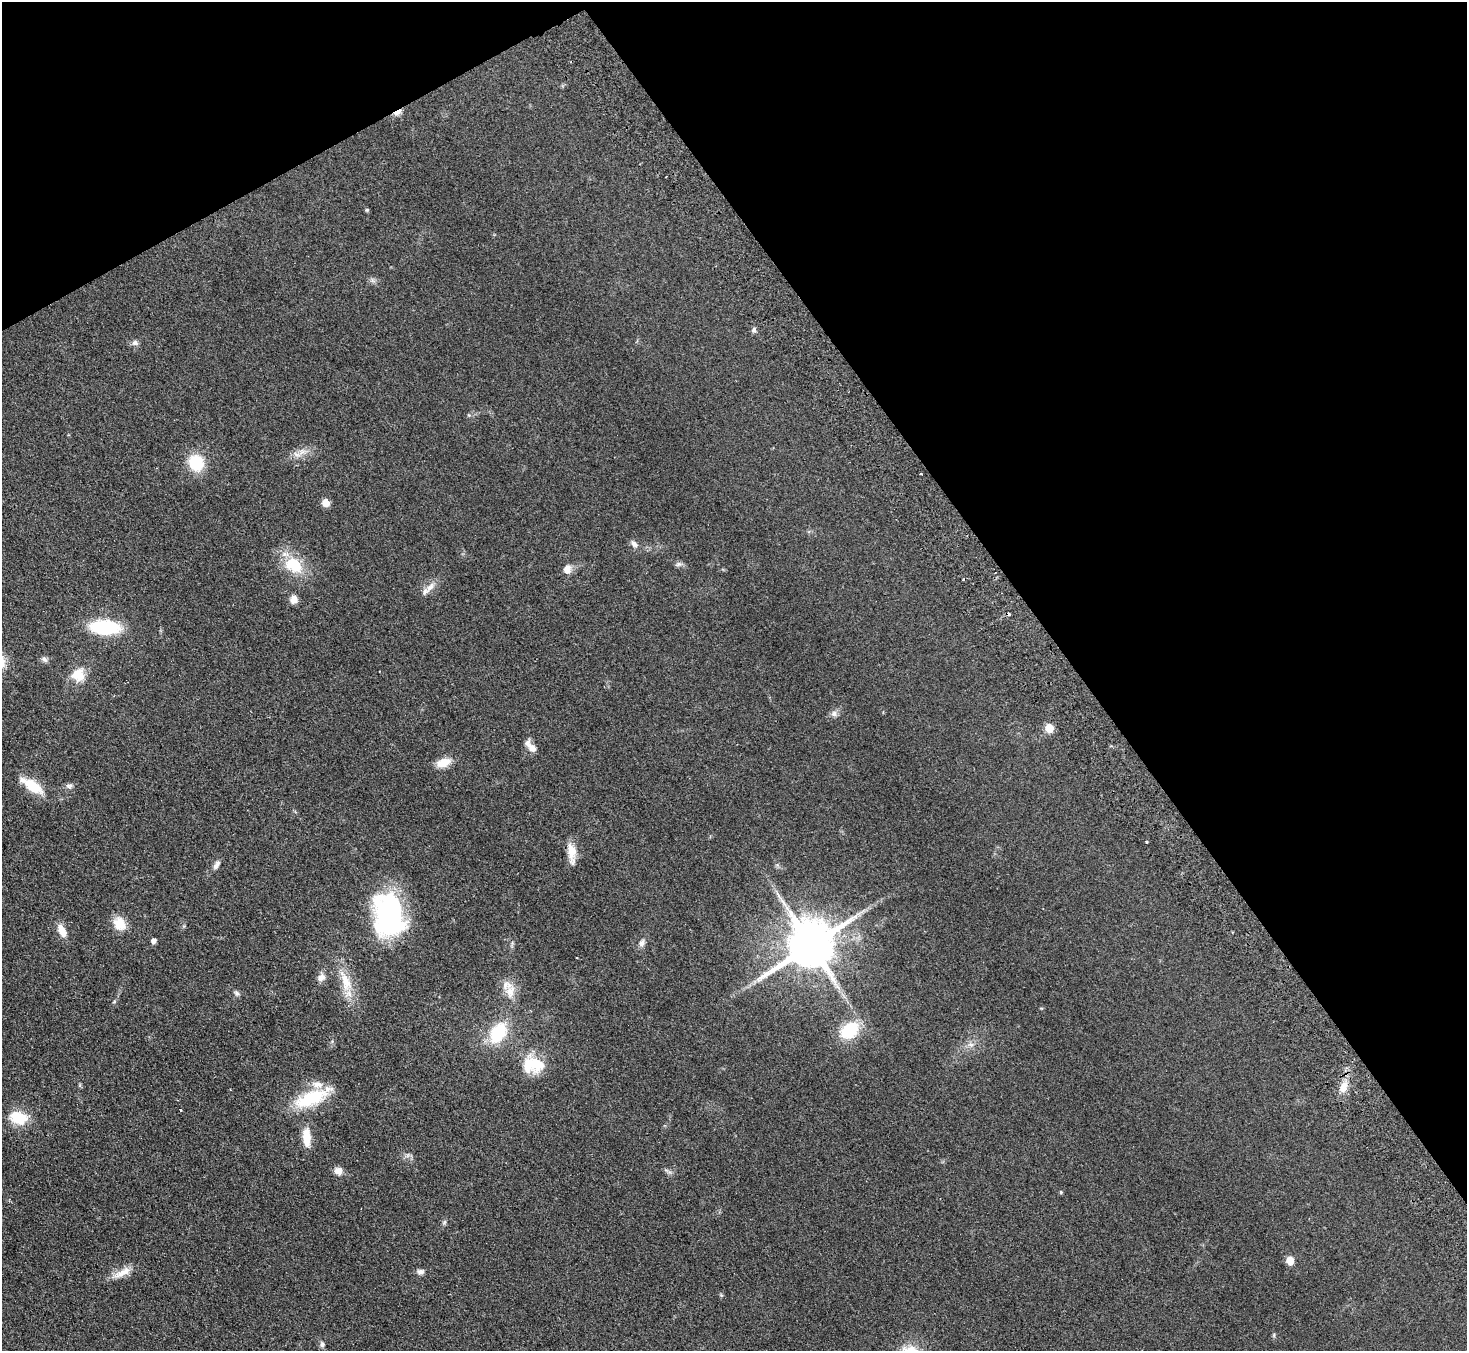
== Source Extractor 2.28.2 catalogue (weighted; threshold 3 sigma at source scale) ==
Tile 3 of 4 x 4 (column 3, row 1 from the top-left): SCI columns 2980-4444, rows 4240-5588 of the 5958 x 5920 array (HDU 1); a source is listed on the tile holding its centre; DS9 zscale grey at full resolution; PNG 1469 x 1353 px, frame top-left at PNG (2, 2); no overlay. Shown black and unused: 32% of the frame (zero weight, under 2 of 3 exposures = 3% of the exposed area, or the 3 px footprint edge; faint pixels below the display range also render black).
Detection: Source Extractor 2.28.2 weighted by HDU 2 'WHT'; one run over the whole footprint, this tile lists its part. Background 0.113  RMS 0.012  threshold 0.0527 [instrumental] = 3 sigma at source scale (4.5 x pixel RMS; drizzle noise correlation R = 1.50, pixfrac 1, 0.05/0.05 arcsec/px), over >= 5 px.
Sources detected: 60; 1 cosmic-ray / hot-pixel residue — not listed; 1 inside a brighter listed object's ellipse — not listed separately; the other 58 listed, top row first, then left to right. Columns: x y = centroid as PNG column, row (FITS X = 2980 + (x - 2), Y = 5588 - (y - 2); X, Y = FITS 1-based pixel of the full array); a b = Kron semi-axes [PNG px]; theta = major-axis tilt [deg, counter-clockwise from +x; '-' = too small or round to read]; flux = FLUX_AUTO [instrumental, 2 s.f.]
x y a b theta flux
397 112 9 4 31 15
666 177 2 2 - 0.92
367 210 4 4 - 1.8
372 280 7 4 -71 2.3
754 330 8 5 62 2.8
135 343 8 7 - 3.8
297 454 13 7 -21 6.7
196 462 13 12 - 47
921 473 3 3 - 3.9
326 503 8 7 - 8.5
634 544 11 6 -46 4.7
679 564 10 6 10 3.1
294 565 21 16 -37 41
567 569 11 9 88 8.3
430 587 18 7 53 8.7
293 599 9 8 - 7.7
105 627 27 13 -4 78
44 659 9 6 -34 3.3
78 675 17 17 - 19
834 714 9 8 - 4.4
1049 728 5 5 - 34
532 748 18 8 -39 8.3
443 763 15 9 19 17
32 786 32 12 -34 28
69 786 10 6 -5 3.4
1147 842 3 2 - 1.7
572 853 25 9 -85 16
216 865 13 6 60 4.7
777 865 5 5 - 2
388 915 45 29 -81 170
119 923 16 13 -66 19
62 930 15 8 -64 13
153 940 5 4 - 5.1
642 943 11 7 58 4.6
810 945 14 13 - 6400
321 977 11 8 45 6.5
346 982 29 13 -73 26
510 992 24 13 90 17
237 993 8 6 -48 3
114 1002 6 4 43 1.4
849 1030 21 15 40 46
498 1033 19 12 58 60
971 1044 9 5 -19 3.8
533 1065 28 21 -6 36
1344 1087 15 9 76 13
311 1098 40 16 22 59
181 1110 3 2 - 1.4
18 1118 21 14 -15 30
307 1137 20 8 -86 21
408 1155 7 4 71 2.1
666 1170 7 4 -19 2.1
338 1171 10 9 - 7.5
1061 1192 4 4 - 1.3
444 1222 7 5 69 2.1
1290 1260 5 5 - 30
420 1272 9 7 13 3.9
122 1273 30 9 25 14
322 1344 8 6 -74 3.2
Overlapping masked pixels (flux is a lower limit): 1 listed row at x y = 397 112